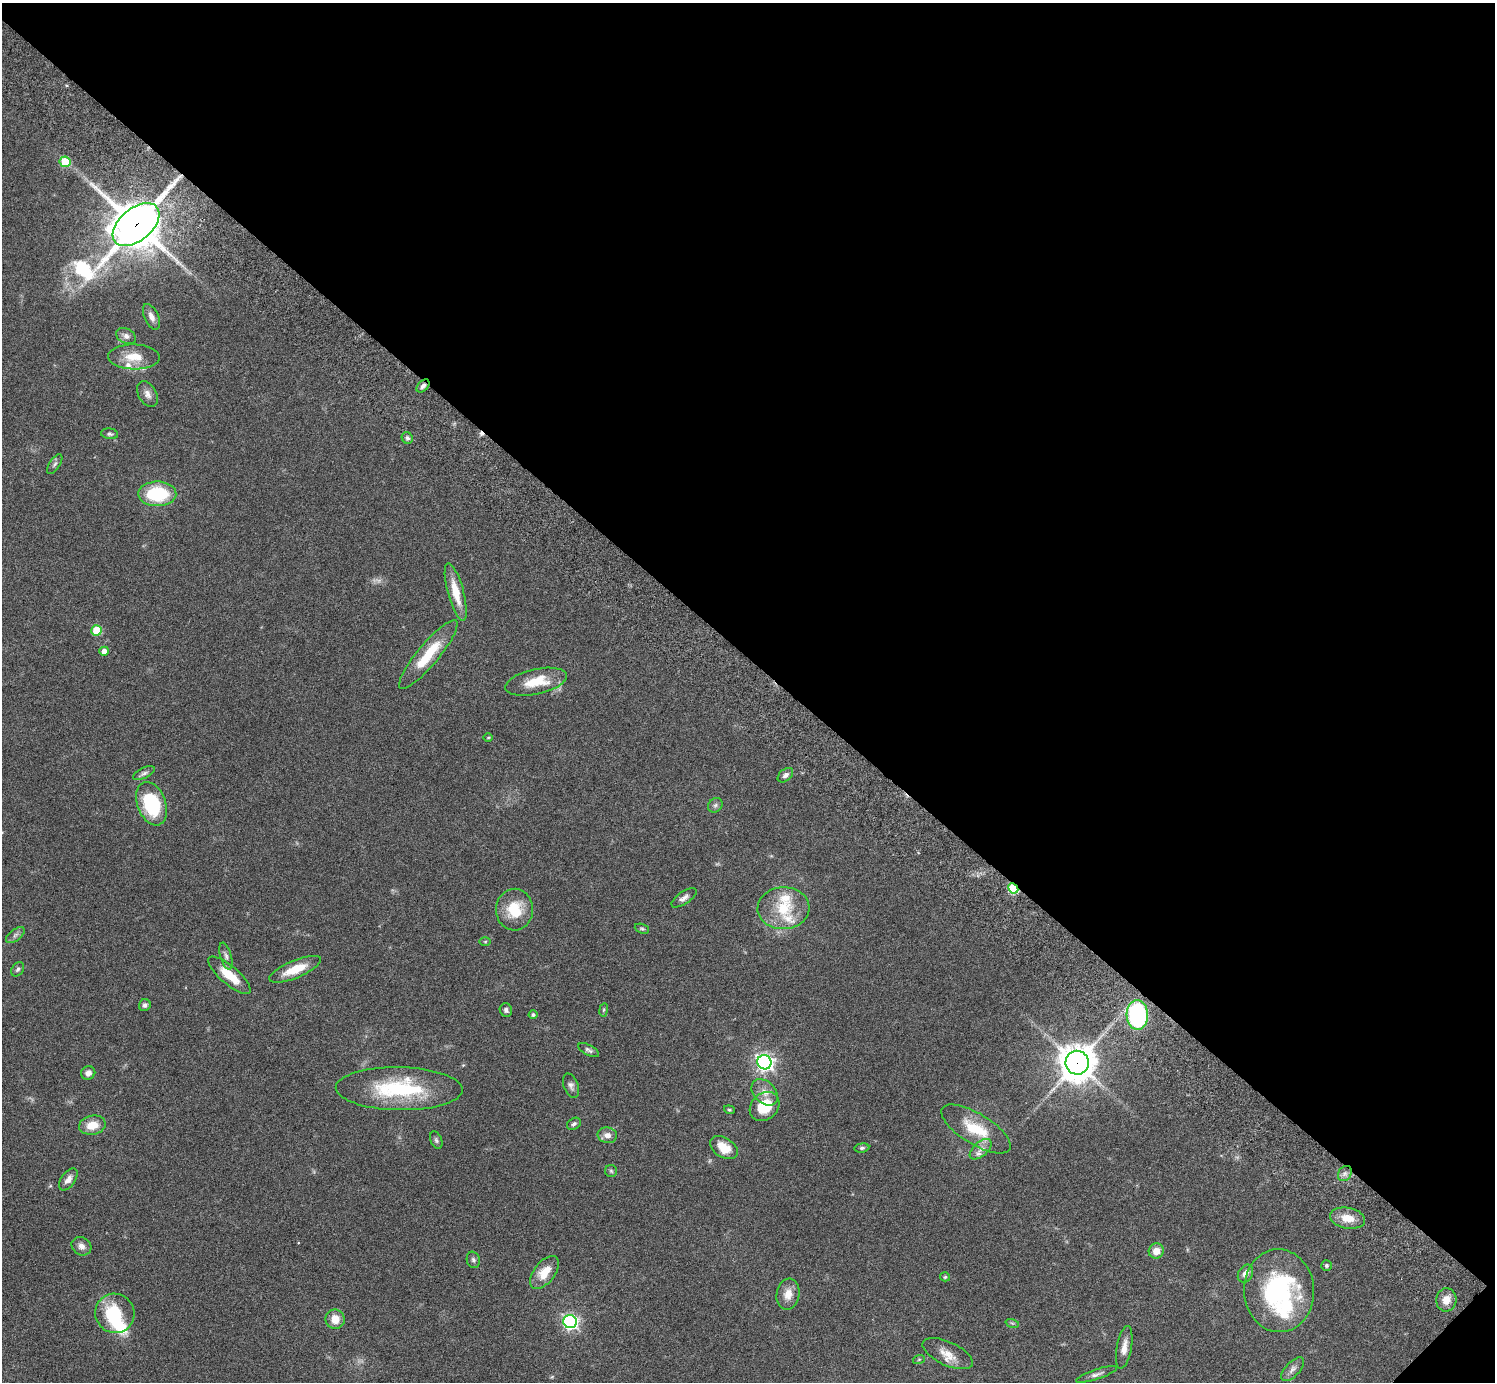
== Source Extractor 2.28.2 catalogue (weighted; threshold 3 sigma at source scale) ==
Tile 8 of 4 x 4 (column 4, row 2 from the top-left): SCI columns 4526-6018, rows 3105-4484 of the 6060 x 6070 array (HDU 1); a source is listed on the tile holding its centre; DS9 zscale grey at full resolution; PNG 1497 x 1384 px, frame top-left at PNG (2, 3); each listed source drawn as its Kron ellipse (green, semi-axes under 4 px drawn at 4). Shown black and unused: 48% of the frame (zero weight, under 3 of 6 exposures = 3% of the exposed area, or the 3 px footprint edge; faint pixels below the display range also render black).
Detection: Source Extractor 2.28.2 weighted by HDU 2 'WHT'; one run over the whole footprint, this tile lists its part. Background 0.0834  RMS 0.0046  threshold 0.0187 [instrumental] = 3 sigma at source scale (4.09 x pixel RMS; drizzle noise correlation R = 1.36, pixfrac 0.8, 0.05/0.05 arcsec/px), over >= 5 px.
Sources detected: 85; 1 too faint to see at this stretch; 1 inside a brighter object's white glare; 1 cosmic-ray / hot-pixel residue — neither listed nor drawn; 5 inside a brighter listed object's ellipse — not listed separately; the other 77 listed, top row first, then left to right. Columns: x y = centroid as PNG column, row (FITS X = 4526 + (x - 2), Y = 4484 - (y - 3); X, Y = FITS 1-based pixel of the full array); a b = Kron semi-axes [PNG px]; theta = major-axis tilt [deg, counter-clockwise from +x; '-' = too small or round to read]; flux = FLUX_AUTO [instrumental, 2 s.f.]
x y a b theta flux
65 162 5 5 - 17
136 225 27 16 40 1700
151 317 14 7 -66 2.5
126 336 11 7 -28 2.1
134 357 26 12 -1 9
423 386 8 5 47 1.5
147 394 14 9 -60 2.5
110 434 8 5 -7 0.91
407 438 6 5 - 0.99
55 464 11 5 56 1.1
157 494 19 12 -1 26
456 592 30 8 -75 9.3
97 630 5 5 - 15
104 651 5 4 - 3.5
428 655 44 10 50 16
536 682 31 12 12 12
488 737 5 3 - 0.43
144 773 12 5 25 1.3
785 775 9 5 40 1.6
152 804 22 14 -69 30
715 805 8 6 45 1.2
1013 888 5 4 - 25
684 898 14 6 34 2
783 908 26 21 3 16
514 910 21 18 86 14
642 929 7 4 -21 0.67
15 935 11 5 38 1.4
485 942 6 4 1 0.52
226 956 14 5 -74 1.5
18 969 8 5 56 1
295 969 28 8 23 10
230 975 27 9 -41 9.6
145 1005 6 5 - 1.2
506 1010 7 6 - 1.2
604 1010 7 3 81 0.57
533 1015 4 4 - 0.97
1137 1015 15 10 -87 61
589 1050 11 5 -28 1.2
764 1062 7 7 - 180
1077 1063 12 11 - 880
88 1073 7 6 - 2.1
571 1086 13 7 -70 1.7
399 1089 63 21 -1 39
765 1092 15 11 -44 3.9
765 1106 16 13 41 13
729 1110 5 4 - 0.51
574 1124 7 5 31 0.99
92 1125 13 9 11 6.6
976 1129 40 15 -31 15
607 1135 10 8 -9 2.8
436 1140 9 5 -67 1
724 1148 15 9 -33 7.2
862 1148 7 4 8 0.89
981 1149 13 7 41 2.5
611 1171 6 6 - 0.75
1345 1173 8 6 54 1.6
68 1179 12 7 53 2.6
1348 1218 18 10 -9 6.5
81 1246 10 8 -35 2.4
1156 1251 8 7 - 4.5
473 1260 8 6 -72 1.1
1326 1266 5 5 - 0.74
544 1272 19 10 51 7.9
1245 1274 9 7 62 2.8
945 1277 5 4 - 0.73
1279 1291 41 35 -86 63
788 1294 15 11 79 4.9
1446 1300 11 10 - 4.3
115 1313 20 19 - 20
335 1319 10 9 - 5.4
570 1322 7 6 - 120
1012 1323 7 4 -18 0.63
1124 1347 22 7 80 3.8
948 1354 27 11 -25 5.9
919 1359 6 3 19 0.49
1293 1369 15 7 46 2.1
1096 1374 21 5 18 1.9
Overlapping masked pixels (flux is a lower limit): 4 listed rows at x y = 136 225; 423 386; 1013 888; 1077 1063